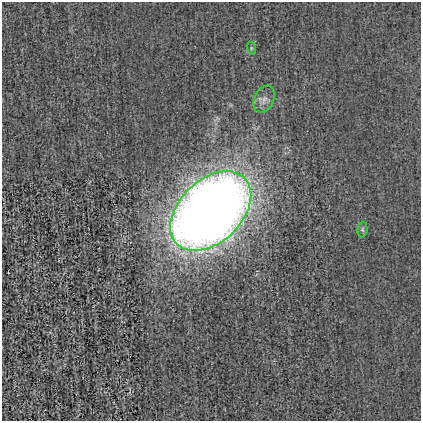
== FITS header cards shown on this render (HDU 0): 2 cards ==
NAXIS1  =                  419
NAXIS2  =                  419

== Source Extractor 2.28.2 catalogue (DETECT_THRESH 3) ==
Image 419 x 419 px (HDU 0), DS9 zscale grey, 1 PNG px = 1 image px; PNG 423 x 423 px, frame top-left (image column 1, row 419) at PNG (2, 2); each listed source drawn as its Kron ellipse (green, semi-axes under 4 px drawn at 4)
Background -0.00139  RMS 0.019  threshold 0.0584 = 3 sigma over >= 5 px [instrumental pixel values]
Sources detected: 4; all 4 listed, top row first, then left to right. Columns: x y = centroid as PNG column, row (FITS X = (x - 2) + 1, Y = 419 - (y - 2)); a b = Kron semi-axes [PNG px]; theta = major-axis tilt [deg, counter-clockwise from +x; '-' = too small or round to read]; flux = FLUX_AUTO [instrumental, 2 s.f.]
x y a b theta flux
251 48 6 4 -73 1.7
264 99 14 9 65 9
211 211 47 31 44 2100
362 230 7 5 85 2.6